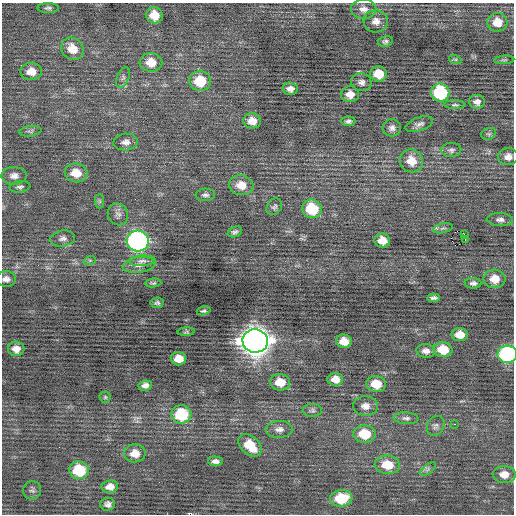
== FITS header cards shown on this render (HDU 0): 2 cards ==
NAXIS1  =                  512 / Axis length
NAXIS2  =                  512 / Axis length

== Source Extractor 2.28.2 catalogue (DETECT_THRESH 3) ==
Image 512 x 512 px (HDU 0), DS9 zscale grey, 1 PNG px = 1 image px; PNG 516 x 516 px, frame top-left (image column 1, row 512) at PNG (2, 3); each listed source drawn as its Kron ellipse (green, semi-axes under 4 px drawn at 4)
Background 0.0249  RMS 0.76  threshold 2.27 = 3 sigma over >= 5 px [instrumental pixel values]
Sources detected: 90; all 90 listed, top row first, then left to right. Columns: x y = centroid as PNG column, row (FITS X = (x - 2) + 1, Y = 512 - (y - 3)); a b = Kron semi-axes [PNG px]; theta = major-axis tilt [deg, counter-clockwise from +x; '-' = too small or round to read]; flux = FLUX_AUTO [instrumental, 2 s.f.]
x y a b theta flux
48 8 11 5 0 120
364 9 12 9 -1 360
154 15 8 8 - 790
376 21 12 11 - 410
497 22 10 9 - 700
385 41 7 5 14 120
72 49 12 10 -37 740
455 59 6 4 -18 75
504 60 10 3 5 62
151 62 11 9 -2 750
31 71 10 8 -1 530
378 74 8 7 - 1000
123 77 11 6 64 160
200 81 11 10 - 1500
361 82 10 9 - 240
290 89 8 6 -2 270
440 92 9 9 - 4000
350 94 9 8 - 450
477 102 8 7 - 240
455 105 10 3 -2 85
252 121 9 7 -10 510
348 121 7 5 -3 130
419 124 14 6 19 230
392 128 9 8 - 230
30 131 11 5 7 130
489 134 7 5 19 110
126 142 12 8 4 290
451 150 10 7 1 170
508 157 10 8 5 330
411 161 12 11 - 750
76 173 11 9 -8 750
14 176 12 9 1 310
241 185 12 10 -12 670
20 187 10 5 7 140
205 195 10 6 4 160
100 201 7 4 -89 87
274 207 9 7 54 130
312 209 10 9 - 2200
118 214 11 10 - 250
500 220 13 6 -2 220
443 228 10 4 12 120
235 232 7 5 22 130
465 235 3 2 - 390
63 238 12 8 10 230
465 240 3 2 - 110
138 241 11 10 - 15000
382 241 8 7 - 590
90 260 6 4 18 79
142 261 13 5 2 190
139 265 16 8 8 340
6 279 10 8 -2 230
495 279 11 9 -5 670
153 283 8 4 4 86
473 283 8 5 -1 160
434 298 6 4 3 160
157 303 7 5 7 120
204 311 7 4 16 100
186 332 8 3 4 70
460 335 8 6 -2 660
255 341 13 11 -12 68000
344 341 8 6 -13 630
16 349 8 7 - 360
443 350 9 7 -9 1100
426 351 9 7 -6 270
507 354 10 8 -3 7400
179 359 7 6 - 590
335 379 8 6 -3 490
280 382 10 8 -8 800
376 384 10 8 -7 970
145 386 7 5 8 240
105 397 5 5 - 78
365 406 12 9 -3 360
312 410 9 6 1 140
181 414 10 9 - 2600
406 418 12 6 -5 190
454 424 3 2 - 81
436 426 10 8 61 190
279 429 13 8 1 290
364 434 11 9 -5 1300
250 445 13 9 -42 1200
135 453 11 9 2 560
215 461 7 5 -4 190
387 465 13 9 -7 1000
428 469 10 4 38 110
79 470 10 9 - 2100
504 474 11 8 0 520
110 487 8 6 7 360
32 490 9 8 - 150
341 498 11 8 6 1800
108 504 7 6 - 190
At the frame edge (FLAGS 8, measured only in part): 2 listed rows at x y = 6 279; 507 354